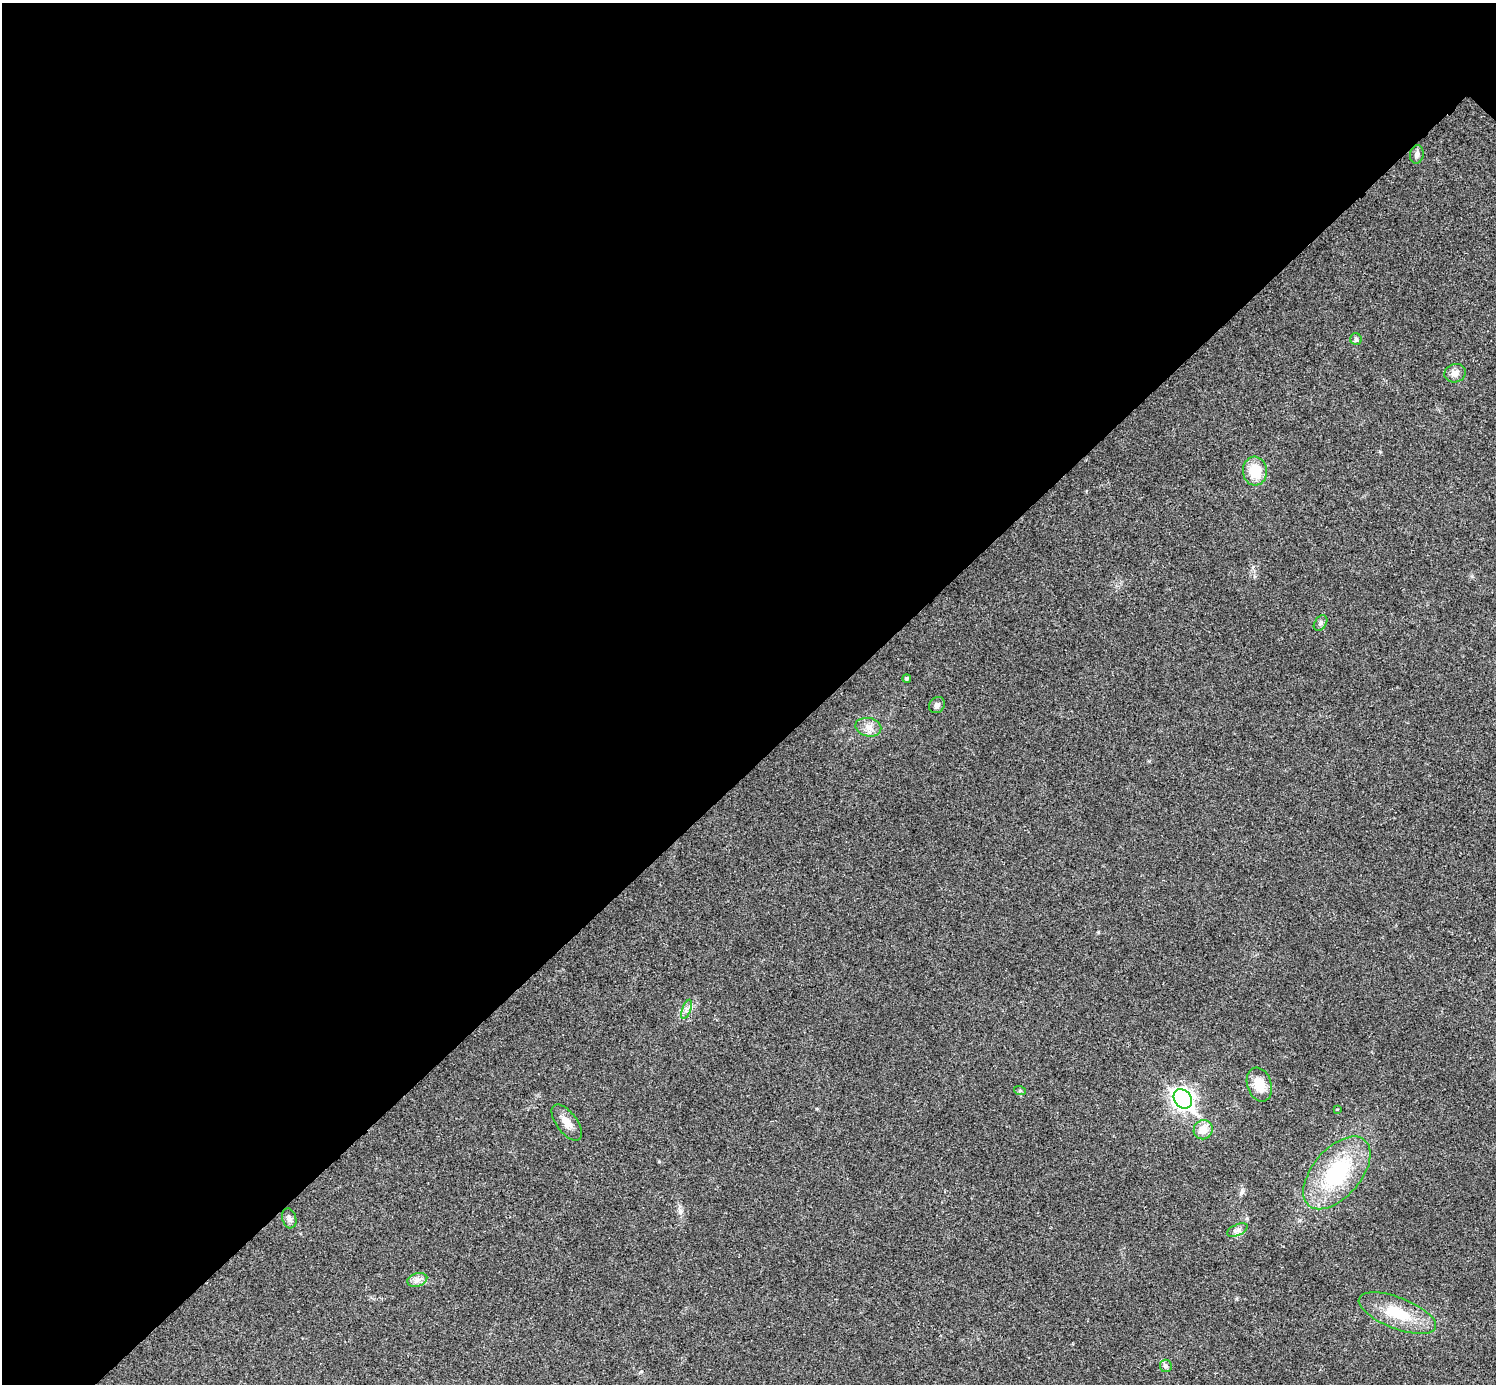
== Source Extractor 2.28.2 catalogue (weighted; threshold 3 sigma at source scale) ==
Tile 5 of 4 x 4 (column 1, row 2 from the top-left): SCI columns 6-1499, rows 3063-4444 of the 5983 x 5983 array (HDU 1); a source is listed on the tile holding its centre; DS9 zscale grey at full resolution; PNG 1498 x 1386 px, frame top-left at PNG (2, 3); each listed source drawn as its Kron ellipse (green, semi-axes under 4 px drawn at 4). Shown black and unused: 55% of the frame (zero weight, under 3 of 4 exposures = <1% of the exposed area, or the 3 px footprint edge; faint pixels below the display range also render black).
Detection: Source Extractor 2.28.2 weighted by HDU 2 'WHT'; one run over the whole footprint, this tile lists its part. Background 0.0219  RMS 0.0055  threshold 0.0249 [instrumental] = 3 sigma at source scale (4.5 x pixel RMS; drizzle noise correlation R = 1.50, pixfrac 1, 0.05/0.05 arcsec/px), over >= 5 px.
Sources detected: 21; all 21 listed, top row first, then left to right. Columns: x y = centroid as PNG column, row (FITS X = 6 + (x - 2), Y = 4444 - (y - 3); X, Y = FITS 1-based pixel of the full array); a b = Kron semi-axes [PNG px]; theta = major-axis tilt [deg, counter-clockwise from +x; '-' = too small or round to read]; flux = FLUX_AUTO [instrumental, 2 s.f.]
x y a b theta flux
1417 154 9 7 79 2
1356 339 6 5 - 1.2
1455 373 11 9 18 2.9
1255 471 14 12 -85 13
1321 623 8 5 55 1.4
907 678 4 4 - 0.84
937 705 8 7 - 2.1
868 727 13 9 -12 4.2
686 1009 10 3 69 1.3
1259 1085 17 12 -72 9.6
1020 1091 6 4 -19 0.62
1183 1099 10 8 -53 280
1337 1109 4 3 - 0.39
567 1123 21 10 -53 5.3
1203 1130 10 9 - 6.3
1337 1173 43 24 49 47
289 1218 10 7 -74 1.9
1237 1230 11 5 25 2.1
417 1280 10 6 17 2.5
1397 1313 41 15 -21 20
1166 1366 6 6 - 1.1
Unlisted compact peaks at least as high as the median listed source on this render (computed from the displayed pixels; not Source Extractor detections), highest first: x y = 1242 1192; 680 1211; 1098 932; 1236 1299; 641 1371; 1472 576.